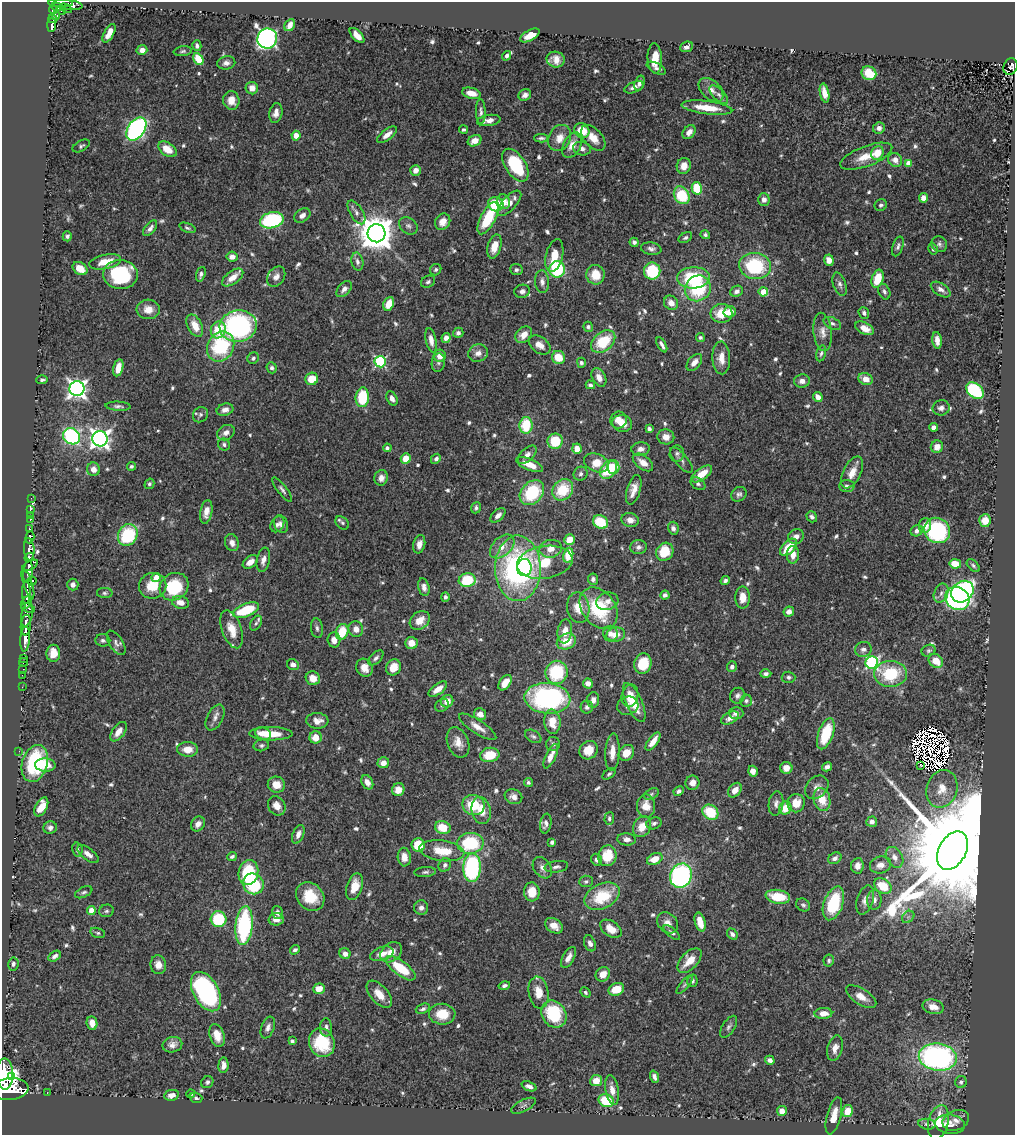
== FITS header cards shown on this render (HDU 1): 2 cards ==
NAXIS1  =                 1013
NAXIS2  =                 1133

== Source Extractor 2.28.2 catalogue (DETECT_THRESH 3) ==
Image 1013 x 1133 px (HDU 1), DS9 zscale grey, 1 PNG px = 1 image px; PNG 1017 x 1137 px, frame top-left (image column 1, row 1133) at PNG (2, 2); each listed source drawn as its Kron ellipse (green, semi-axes under 4 px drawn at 4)
Background 0.764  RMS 0.028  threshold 0.0852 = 3 sigma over >= 5 px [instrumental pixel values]
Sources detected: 717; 17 with non-positive FLUX_AUTO (blend fragments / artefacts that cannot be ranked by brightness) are neither listed nor drawn; of the other 700, the 500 brightest by FLUX_AUTO listed and drawn (200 fainter detections omitted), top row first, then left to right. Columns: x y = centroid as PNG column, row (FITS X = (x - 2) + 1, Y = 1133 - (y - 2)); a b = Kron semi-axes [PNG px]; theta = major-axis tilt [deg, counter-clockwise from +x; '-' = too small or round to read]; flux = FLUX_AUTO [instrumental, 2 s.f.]
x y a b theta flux
61 3 12 4 -2 450
68 5 14 5 -6 320
57 7 5 4 - 330
66 8 6 3 -27 180
53 10 4 4 - 320
61 10 5 3 - 150
56 16 4 4 - 170
53 19 4 3 - 250
52 25 7 3 87 140
290 25 6 4 60 13
109 33 10 4 61 21
357 35 9 5 -47 21
530 35 10 5 29 33
267 38 10 10 - 680
197 46 5 4 - 5.8
686 47 7 5 22 9.2
142 50 5 5 - 12
183 51 9 5 8 4.2
506 56 5 4 - 6.8
655 58 15 7 -87 32
198 59 6 4 -61 46
556 60 9 8 - 18
226 63 9 6 11 8.6
1010 67 8 6 65 130
656 68 10 5 -27 6.8
869 73 7 6 - 44
639 83 8 5 72 8.2
634 87 10 5 20 9.1
252 88 6 6 - 21
711 90 14 9 -43 17
471 93 9 5 -14 20
824 93 9 4 -78 19
525 95 6 5 - 9.3
719 95 12 6 -44 8.4
231 100 9 8 - 22
707 108 25 6 -7 52
481 112 12 5 -89 7.1
276 113 10 6 78 12
489 120 12 5 9 13
879 128 6 5 - 10
136 129 13 8 55 490
464 130 4 3 - 4.1
582 131 8 7 - 46
689 132 8 5 51 13
387 135 12 5 37 12
296 136 5 4 - 17
541 138 7 3 1 4.3
560 138 14 11 62 24
593 138 15 9 -47 25
475 141 7 5 26 19
572 145 13 8 61 23
81 146 9 5 29 4.7
167 149 10 6 -35 29
582 149 9 6 -14 9.5
877 153 7 6 - 34
866 156 27 10 21 38
895 160 7 6 - 14
908 163 4 4 - 27
515 165 18 10 -56 120
684 166 8 7 - 19
416 170 5 5 - 13
697 188 6 5 - 84
682 195 9 7 -58 92
923 198 4 4 - 15
764 199 6 5 - 11
504 202 7 6 - 15
509 203 16 7 47 20
496 204 8 7 - 73
881 205 6 5 - 4.7
356 212 13 6 -58 8.8
302 215 9 6 36 9.7
488 218 18 7 63 82
272 220 12 8 14 210
443 222 9 7 59 16
408 226 10 7 -37 7.5
150 228 9 5 51 8.6
187 228 8 4 -20 4.2
376 233 9 9 - 4900
705 235 5 4 - 4.4
67 236 5 4 - 5.3
685 238 7 5 31 4.2
634 242 4 4 - 5.1
939 244 8 7 - 5.6
494 246 12 6 74 23
898 246 10 5 72 6
651 249 10 6 -9 7.5
933 249 6 5 - 4.8
554 256 17 8 76 33
232 257 5 5 - 14
829 260 5 5 - 15
357 261 9 6 -77 7.2
105 262 16 7 11 34
755 266 16 13 -8 140
80 269 8 6 -35 31
557 269 8 7 - 140
436 270 6 5 - 5
516 270 6 5 - 5
652 271 8 8 - 86
120 274 17 14 -4 160
201 274 7 4 71 6.2
596 275 10 9 - 38
233 277 12 6 36 24
276 277 11 8 54 12
693 278 16 10 3 120
878 279 9 5 72 54
428 282 7 5 27 4.7
542 282 11 7 -87 9.8
840 284 12 6 -71 8.1
698 288 13 12 - 110
344 289 9 6 49 9.3
941 290 11 6 -33 8.6
522 291 8 6 12 7.9
737 291 6 5 - 7.3
763 292 4 4 - 38
884 292 8 5 -66 5.5
671 303 7 6 - 17
389 304 7 5 66 29
148 309 11 10 - 22
730 312 6 5 - 23
722 313 11 9 4 45
864 313 6 5 - 5.9
832 323 9 5 -26 5.9
195 326 12 7 -63 29
238 326 18 15 11 390
588 327 5 5 - 4.7
864 328 10 6 -27 21
218 330 8 7 - 48
823 332 19 9 -83 18
458 333 5 5 - 6.4
524 335 9 7 42 23
700 337 4 4 - 4.1
446 338 5 4 - 11
431 340 12 5 -79 14
937 340 8 4 -84 12
603 342 13 9 40 74
540 345 12 8 -36 17
662 345 8 3 -61 7
221 346 16 13 59 150
478 353 10 8 20 13
821 353 8 4 76 4.9
440 356 6 6 - 18
559 357 7 6 - 39
253 358 6 5 - 4.9
721 358 16 9 -88 23
380 362 5 5 - 240
694 362 10 6 50 14
438 363 9 6 81 6.1
581 363 5 4 - 4.4
118 368 9 5 76 22
272 368 6 5 - 5.9
599 377 10 6 -62 15
312 379 6 6 - 33
866 379 7 5 -22 22
42 380 6 4 3 5.4
802 381 8 6 2 10
590 385 5 3 - 4.7
77 389 7 7 - 920
975 391 10 7 -40 170
362 397 10 6 85 89
818 397 5 4 - 14
392 398 7 5 -62 9.2
118 406 12 4 -4 6.1
941 408 8 7 - 9.2
225 410 8 6 15 10
200 415 8 7 - 5.2
619 420 8 8 - 18
622 423 10 8 -15 20
526 425 8 6 85 79
934 427 4 4 - 9.7
649 429 4 3 - 8
226 433 9 7 31 10
72 436 9 7 -35 320
666 437 8 7 - 16
100 439 7 7 - 990
555 441 8 7 - 58
224 445 6 5 - 4.8
937 447 6 6 - 18
387 448 4 4 - 5.1
577 449 5 4 - 23
641 449 9 6 7 11
677 453 8 7 - 5.2
527 455 11 6 44 9.4
406 458 5 5 - 35
436 459 5 4 - 6.1
681 460 16 6 -50 8.7
643 462 12 6 -37 21
596 463 13 9 -23 34
529 465 14 5 -23 29
131 466 4 4 - 4.1
613 467 6 6 - 40
93 469 7 6 - 13
609 470 10 7 51 67
852 472 17 9 64 25
581 474 7 6 - 6.4
702 474 12 5 36 31
381 478 8 6 75 12
149 484 5 4 - 4.7
698 484 8 5 -33 5.6
847 486 7 6 - 5.3
282 489 15 4 -53 6.2
563 490 11 9 48 67
634 490 15 6 74 18
532 493 14 10 46 110
739 494 8 6 40 6.6
31 498 2 2 - 8.2
476 508 6 4 69 4.5
30 510 3 2 - 13
206 512 12 6 81 17
30 515 2 2 - 9.2
498 515 9 5 43 9.1
812 517 6 5 - 5.9
30 519 3 3 - 60
630 520 9 7 -9 13
985 521 6 6 - 28
600 522 8 6 -28 60
342 523 8 5 -42 4.4
277 524 8 6 58 7.6
281 524 9 6 -65 9.4
925 525 7 6 - 16
673 528 6 5 - 6.7
30 529 3 3 - 190
937 530 13 12 - 220
917 531 6 5 - 9
128 535 11 9 61 120
30 537 6 4 72 340
796 537 8 7 - 12
570 540 5 5 - 29
232 543 9 6 -69 11
419 544 9 5 76 12
502 546 14 9 44 20
638 547 8 7 - 7.6
788 547 10 6 47 50
29 549 11 5 -84 1700
551 549 11 9 13 17
665 552 9 8 - 55
568 555 7 5 79 45
793 555 9 6 88 16
29 557 5 3 - 770
263 560 12 6 78 11
250 562 8 5 36 18
545 562 28 16 9 130
955 564 6 4 -11 43
30 565 9 3 30 1600
973 565 8 4 -45 4.2
518 568 33 23 -89 400
524 568 8 7 - 70
28 571 11 4 84 2500
156 577 4 4 - 29
593 579 6 5 - 6.3
467 580 8 7 - 89
32 581 4 3 - 320
725 581 5 4 - 5.3
28 584 15 4 -71 800
73 585 6 5 - 8.6
153 586 13 13 - 46
174 587 15 13 36 110
424 587 9 5 -76 10
26 592 11 3 88 780
962 592 12 10 40 530
105 593 8 5 -1 4.2
941 593 10 7 67 9.5
665 595 4 4 - 6.8
445 597 4 4 - 5.7
743 597 11 7 90 23
957 598 12 11 - 450
607 601 11 8 16 12
180 602 8 6 -15 18
26 603 7 5 55 620
28 608 7 3 -19 330
578 608 15 11 -81 28
599 608 23 16 -53 120
246 610 14 6 20 85
789 612 5 5 - 12
27 614 12 5 78 690
420 620 11 8 38 21
256 623 8 5 59 4.2
26 625 10 5 84 1900
317 628 10 6 -84 5.7
232 629 20 9 -70 30
356 629 8 7 - 14
565 631 12 7 83 17
342 632 8 6 71 53
610 634 8 7 - 11
616 635 9 7 11 21
25 639 12 5 85 1700
103 640 7 6 - 5
334 640 7 6 - 13
566 641 10 7 24 38
116 643 14 6 -58 7.4
411 643 6 6 - 20
863 649 8 7 - 8.7
929 651 7 5 25 4.3
53 653 8 7 - 21
23 658 3 2 - 29
376 658 9 5 44 6
936 661 8 6 -43 32
24 662 4 3 - 43
872 663 6 6 - 290
643 664 10 8 73 55
293 665 6 5 - 9
394 667 8 7 - 33
732 667 5 5 - 7.2
364 668 9 8 - 17
23 669 2 2 - 15
557 672 11 11 - 110
766 674 5 4 - 5.6
891 674 16 13 2 100
22 675 2 2 - 14
788 677 7 5 -2 5.1
313 678 7 7 - 19
505 683 8 5 53 21
588 683 5 5 - 9.7
22 687 2 2 - 11
438 689 11 5 36 19
630 696 11 8 78 23
738 696 8 7 - 7.1
547 698 23 15 -5 330
593 700 8 6 84 12
447 701 6 6 - 21
746 701 6 5 - 4.9
634 702 21 8 -66 41
442 705 7 6 - 4.7
628 706 11 9 14 11
587 707 6 6 - 7.1
736 713 7 6 - 10
480 714 6 6 - 16
215 717 14 8 63 11
730 718 10 5 25 13
317 721 11 7 -4 16
552 722 12 8 -83 34
478 727 22 7 -33 19
118 732 11 6 53 15
263 733 8 6 -18 15
271 734 22 6 0 47
826 734 16 7 70 75
533 736 9 5 -31 5.1
316 737 6 6 - 24
653 741 10 4 53 24
458 742 16 10 -68 22
553 744 7 7 - 6.5
261 745 8 6 13 4.5
188 749 10 7 -2 25
588 750 10 8 45 33
19 751 2 2 - 61
612 752 19 7 87 23
626 753 8 7 - 26
490 755 10 7 9 48
551 756 13 5 65 17
35 763 19 12 73 150
383 763 6 5 - 17
45 765 10 6 -3 28
920 765 3 2 - 4.8
827 767 5 4 - 7.5
786 768 6 6 - 16
753 771 5 5 - 12
609 774 7 4 38 4.5
367 782 7 5 -62 14
528 783 4 4 - 4.3
693 783 7 7 - 13
276 785 9 8 - 25
817 787 13 10 45 14
942 789 19 15 72 39
398 790 6 6 - 21
735 790 8 5 52 17
679 791 5 4 - 6.3
651 794 8 5 28 4.4
513 797 9 7 -22 12
822 799 12 8 -76 36
796 803 9 8 - 26
776 804 12 7 82 9.6
474 805 11 10 - 63
277 806 10 8 -57 16
646 806 12 9 -86 29
41 807 10 5 61 36
785 808 6 6 - 33
481 810 13 9 -78 28
710 812 8 7 - 69
609 818 6 4 86 4.8
872 822 5 5 - 9.1
654 823 7 6 - 5.6
198 824 8 6 56 13
546 824 10 5 80 8.2
443 827 8 6 -16 48
642 827 11 8 60 26
50 828 7 6 - 6.8
298 834 10 5 67 11
627 839 9 6 -5 10
552 842 4 3 - 6
470 843 13 10 4 120
418 845 7 6 - 56
77 850 7 5 -78 5.4
442 851 22 10 -8 51
952 851 20 13 61 79000
88 854 13 6 -38 10
232 856 5 4 - 5.2
607 856 10 9 - 52
404 857 9 6 -85 19
894 857 11 8 -59 12
835 858 7 5 29 6.6
655 859 8 5 25 33
596 860 6 5 - 6.4
445 865 7 6 - 5.8
880 865 11 8 16 14
857 866 7 6 - 13
556 867 12 5 8 6.8
472 868 14 8 87 260
542 868 12 8 -55 11
248 872 12 9 77 120
425 872 11 5 3 5.4
681 876 12 10 65 360
586 881 7 5 3 4.3
253 884 11 10 - 110
883 886 9 7 -35 51
355 887 14 8 72 31
84 892 9 5 25 4.7
532 892 9 8 - 30
602 896 19 12 27 83
310 897 15 13 -45 53
778 897 12 7 -10 62
865 900 15 8 72 12
874 900 10 7 85 11
833 903 17 9 70 110
803 905 7 6 - 4.9
421 908 7 7 - 8.5
91 910 4 4 - 30
107 911 7 6 - 4.7
277 913 7 5 -74 8.3
908 917 7 5 44 4.3
218 919 8 7 - 97
276 919 7 6 - 11
700 922 10 5 -75 28
668 923 12 9 -44 14
244 926 19 8 85 210
554 926 9 7 -33 19
611 929 12 7 -34 24
98 933 7 5 -16 4.1
672 933 10 5 -40 5.6
732 934 6 4 -50 6.2
590 943 8 5 -68 8.3
295 950 5 4 - 5.4
391 952 12 9 39 23
345 954 6 5 - 12
382 954 12 6 18 18
55 956 7 4 31 6.7
568 957 11 5 62 14
689 961 15 8 46 33
829 961 6 5 - 4.1
13 964 6 5 - 6.2
158 965 9 8 - 18
401 968 18 7 -37 69
603 974 8 6 44 23
692 981 6 5 - 5
504 985 6 4 15 4.9
684 985 11 4 49 4.3
319 989 6 5 - 25
616 989 8 6 20 41
206 992 21 12 -61 400
538 992 16 10 -81 29
585 992 5 4 - 4.2
379 994 16 8 -49 27
861 997 17 8 -32 22
933 1007 10 7 -14 20
423 1009 7 4 21 5.7
823 1013 9 5 2 21
442 1014 13 10 -1 38
554 1014 14 11 -58 120
92 1023 7 5 -81 17
268 1027 11 6 69 9.1
326 1027 9 6 -89 6.9
729 1027 12 6 57 6.5
217 1035 12 7 -73 25
292 1041 4 3 - 5.5
322 1043 14 12 -66 85
172 1045 10 7 13 12
835 1048 13 7 75 15
938 1057 19 13 -7 460
770 1060 5 4 - 8.5
223 1065 8 5 85 12
5 1074 15 8 -89 5300
12 1077 4 3 - 480
654 1077 6 4 -70 6.7
596 1081 6 5 - 26
207 1082 6 5 - 4.9
961 1082 6 5 - 5.7
529 1086 8 4 -22 8.7
10 1089 18 11 6 8200
612 1090 15 6 -80 18
47 1093 2 2 - 9.6
191 1094 4 4 - 4.3
171 1095 7 5 10 11
196 1098 6 5 - 4.4
606 1101 8 6 -24 72
523 1106 13 5 27 5.6
782 1111 5 5 - 14
847 1111 6 5 - 36
834 1116 19 7 76 27
956 1120 14 10 22 14
938 1122 17 10 77 56
927 1124 8 5 -10 6
950 1124 15 9 -7 15
At the frame edge (FLAGS 8, measured only in part): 4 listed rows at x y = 61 3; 1010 67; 5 1074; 10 1089
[200 fainter detections neither listed nor drawn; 17 non-positive-flux detections neither listed nor drawn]